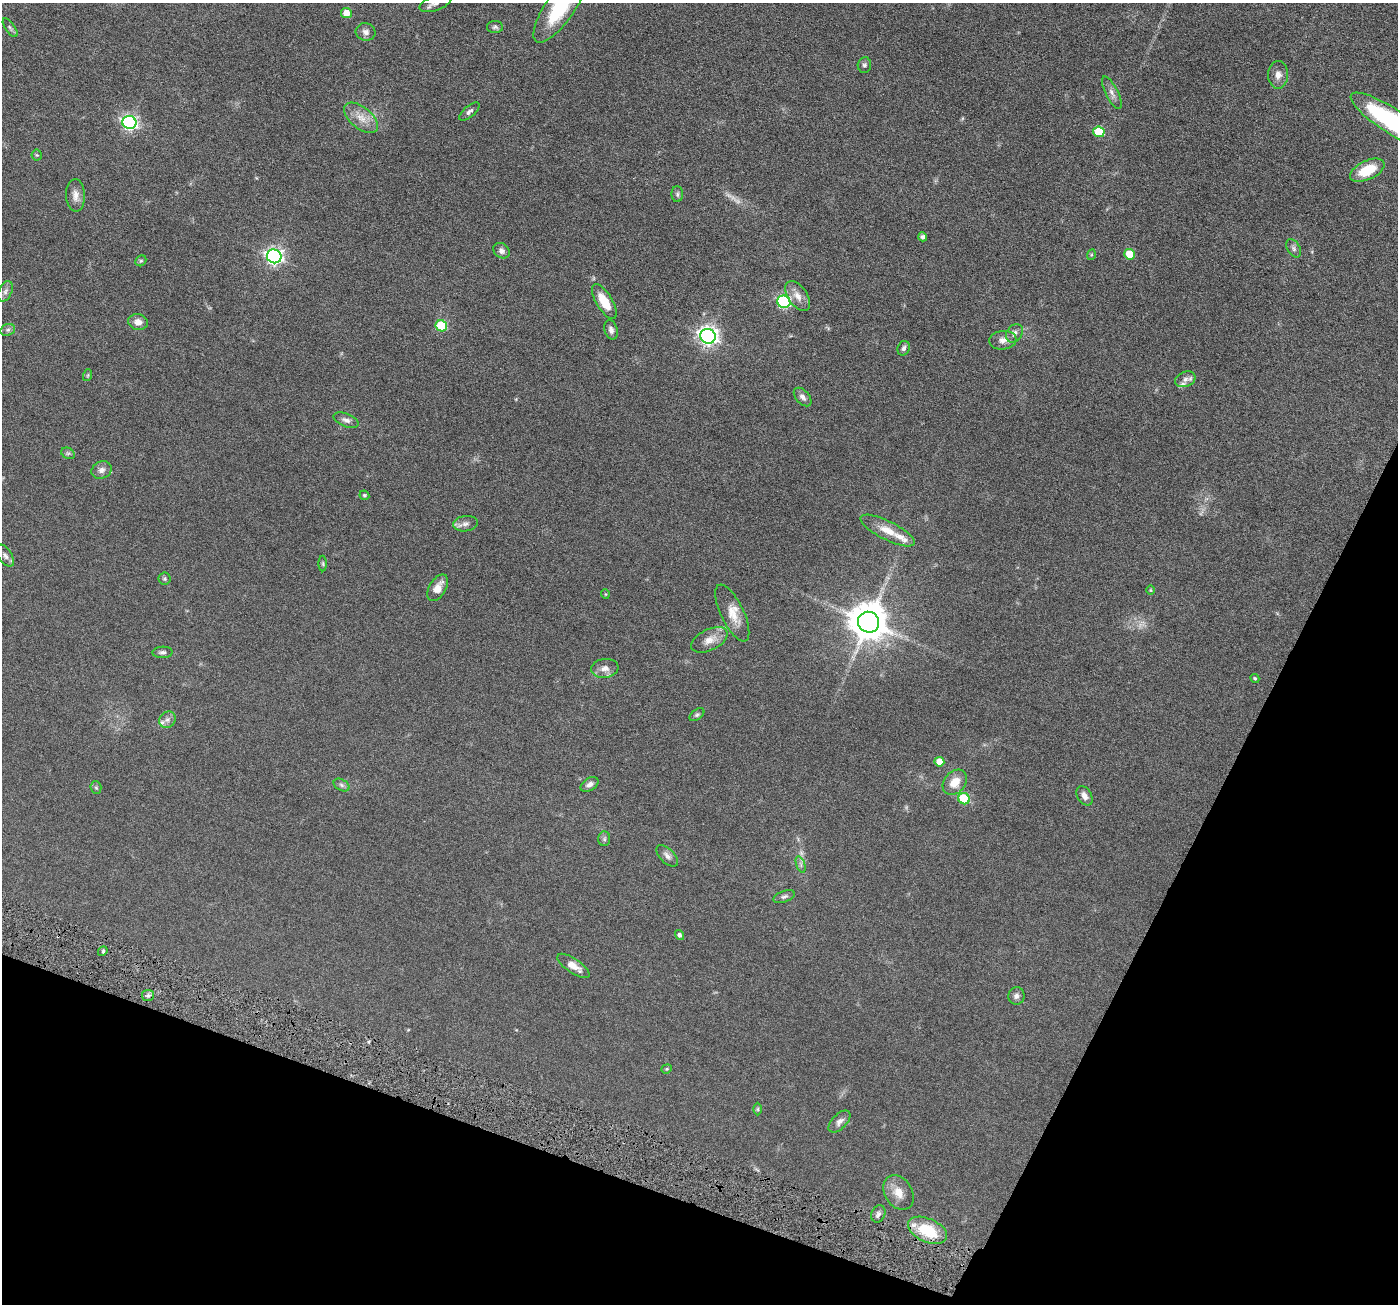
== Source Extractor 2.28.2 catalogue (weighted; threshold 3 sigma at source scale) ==
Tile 15 of 4 x 4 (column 3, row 4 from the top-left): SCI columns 2795-4190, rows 279-1580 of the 5590 x 5630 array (HDU 1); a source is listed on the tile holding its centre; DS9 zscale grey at full resolution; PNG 1400 x 1306 px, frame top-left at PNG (2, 3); each listed source drawn as its Kron ellipse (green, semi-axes under 4 px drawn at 4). Shown black and unused: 20% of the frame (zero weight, under 4 of 8 exposures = <1% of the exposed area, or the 3 px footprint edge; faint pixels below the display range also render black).
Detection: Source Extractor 2.28.2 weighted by HDU 2 'WHT'; one run over the whole footprint, this tile lists its part. Background 0.0679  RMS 0.0049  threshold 0.02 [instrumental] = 3 sigma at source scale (4.09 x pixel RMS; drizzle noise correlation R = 1.36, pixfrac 0.8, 0.05/0.05 arcsec/px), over >= 5 px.
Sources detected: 90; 4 too faint to see at this stretch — neither listed nor drawn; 4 inside a brighter listed object's ellipse — not listed separately; the other 82 listed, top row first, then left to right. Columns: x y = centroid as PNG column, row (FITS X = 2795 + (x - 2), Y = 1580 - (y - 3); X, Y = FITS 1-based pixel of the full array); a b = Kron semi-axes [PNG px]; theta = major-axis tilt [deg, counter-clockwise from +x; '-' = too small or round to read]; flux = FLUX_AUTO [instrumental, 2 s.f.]
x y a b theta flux
436 3 17 7 20 2.5
560 7 42 14 55 30
346 13 5 5 - 5.7
495 27 8 6 1 0.98
10 28 11 4 -54 0.94
366 32 10 8 -14 2
864 65 8 7 - 1.1
1278 75 14 10 90 3.2
1112 93 18 6 -63 2.4
469 111 12 5 40 1.4
361 118 20 10 -39 5.5
129 122 7 6 - 110
1393 122 49 12 -33 58
1099 132 5 5 - 19
37 155 5 5 - 0.55
1367 170 18 9 25 12
677 194 8 5 -89 0.97
75 195 16 9 -88 3.1
923 237 4 4 - 1.3
1294 248 10 6 -60 1.4
501 251 9 7 -37 1.6
1130 254 5 5 - 11
1091 255 5 3 - 0.41
274 256 7 7 - 140
141 261 6 5 - 0.66
5 291 11 6 65 1.6
798 296 17 9 -55 4.1
604 301 20 8 -59 8.8
784 302 6 6 - 66
138 322 10 8 -11 2.8
441 326 6 5 - 23
8 330 7 5 21 0.94
611 330 10 6 -73 1.7
1014 333 10 7 56 2
708 336 8 7 - 200
1003 340 14 9 5 2.8
904 348 7 6 - 1.4
88 375 6 4 71 0.51
1185 379 10 7 22 2
803 397 11 6 -48 1.9
346 420 13 6 -22 1.9
68 453 7 5 -27 0.77
102 470 10 8 28 2.1
364 495 5 4 - 0.61
465 524 12 7 8 2.1
888 531 30 9 -27 6.9
5 556 12 6 -58 1.6
323 564 8 4 -89 0.61
165 579 6 6 - 0.81
438 588 15 8 59 4.1
1151 590 5 3 - 0.36
605 594 5 3 - 0.33
732 613 31 11 -64 6.9
869 622 11 10 - 1200
709 640 19 10 26 4.8
162 652 10 5 1 1.3
605 668 14 9 6 3.2
1255 678 4 4 - 0.52
697 715 8 5 36 0.87
167 720 9 7 43 1.7
939 762 5 5 - 4.9
955 782 14 10 49 6.1
590 784 10 6 30 1.9
341 785 8 5 -28 1.1
96 787 6 5 - 0.73
1084 796 10 7 -60 2.4
964 799 6 5 - 19
604 839 7 6 - 0.95
667 856 13 7 -45 2
801 865 9 4 -71 1.1
784 897 11 5 20 1.2
679 935 5 4 - 1.2
103 951 5 4 - 0.63
573 966 19 7 -34 4.7
148 995 6 5 - 1.1
1016 996 9 8 - 1.8
667 1069 5 4 - 0.46
758 1109 6 4 -90 0.55
839 1122 14 7 46 2.2
898 1193 18 13 -58 5.5
878 1214 9 7 69 1.4
927 1230 21 11 -24 18
Isophote crosses this tile's border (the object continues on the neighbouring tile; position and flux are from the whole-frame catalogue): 3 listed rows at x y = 436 3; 560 7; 1393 122